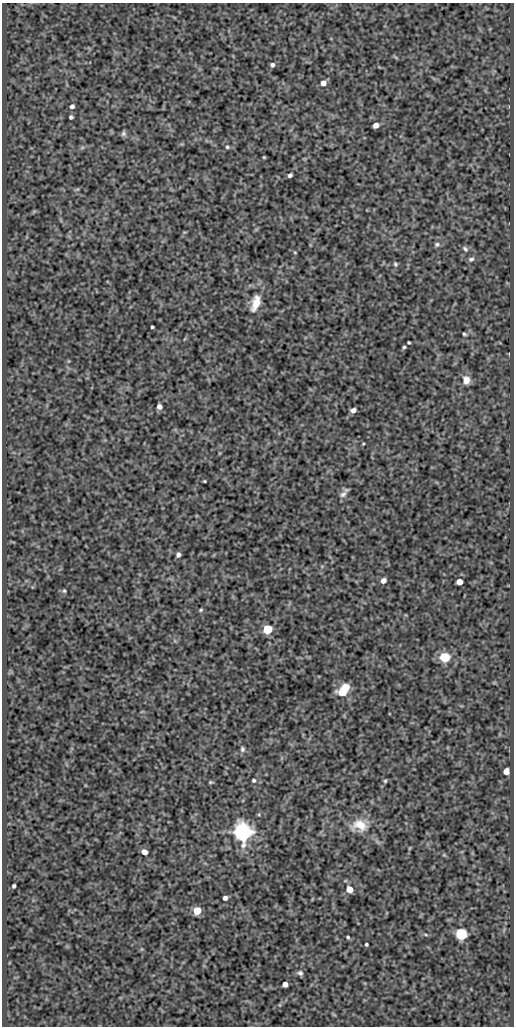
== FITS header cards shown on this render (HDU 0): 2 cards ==
NAXIS1  =                  512
NAXIS2  =                 1024

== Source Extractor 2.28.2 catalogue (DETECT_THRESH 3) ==
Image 512 x 1024 px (HDU 0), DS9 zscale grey, 1 PNG px = 1 image px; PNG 516 x 1028 px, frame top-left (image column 1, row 1024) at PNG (2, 3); no overlay
Background 476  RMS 0.99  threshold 2.97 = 3 sigma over >= 5 px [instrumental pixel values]
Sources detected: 54; all 54 listed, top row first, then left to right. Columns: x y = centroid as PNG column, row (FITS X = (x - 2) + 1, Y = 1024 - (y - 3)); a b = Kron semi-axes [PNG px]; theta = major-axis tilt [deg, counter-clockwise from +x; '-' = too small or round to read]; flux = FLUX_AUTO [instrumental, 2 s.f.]
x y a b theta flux
272 65 5 5 - 170
323 83 7 6 - 360
72 106 5 4 - 220
71 117 4 4 - 130
376 125 5 4 - 510
123 133 8 6 66 140
227 147 5 5 - 110
82 148 6 4 19 110
264 157 4 3 - 65
290 175 4 4 - 160
437 244 7 6 - 170
465 249 9 5 -46 170
295 252 5 3 - 55
471 259 8 6 19 180
395 264 7 5 -65 130
256 303 21 10 72 1100
152 327 3 3 - 94
464 334 4 3 - 110
409 342 3 3 - 77
404 347 4 3 - 98
466 380 9 8 - 640
159 406 5 5 - 310
353 410 5 4 - 310
363 444 5 3 - 60
204 481 3 2 - 68
343 494 11 7 33 280
178 555 5 4 - 210
383 580 6 5 - 320
460 582 5 5 - 690
64 591 5 4 - 92
201 610 6 4 22 93
267 629 5 5 - 4300
445 657 6 5 - 6200
345 687 5 5 - 1900
342 692 6 5 - 2200
242 749 7 6 - 160
506 771 6 5 - 430
254 780 5 5 - 110
385 781 5 5 - 92
210 782 5 4 - 82
259 814 5 3 - 66
360 825 21 15 8 1400
243 832 7 6 - 44000
144 852 5 4 - 500
14 886 4 3 - 120
350 889 5 5 - 1000
225 898 4 4 - 290
197 911 5 5 - 2100
461 934 6 5 - 10000
426 935 7 3 -19 100
348 937 4 4 - 92
366 944 3 3 - 110
300 973 7 6 - 200
285 984 5 4 - 420